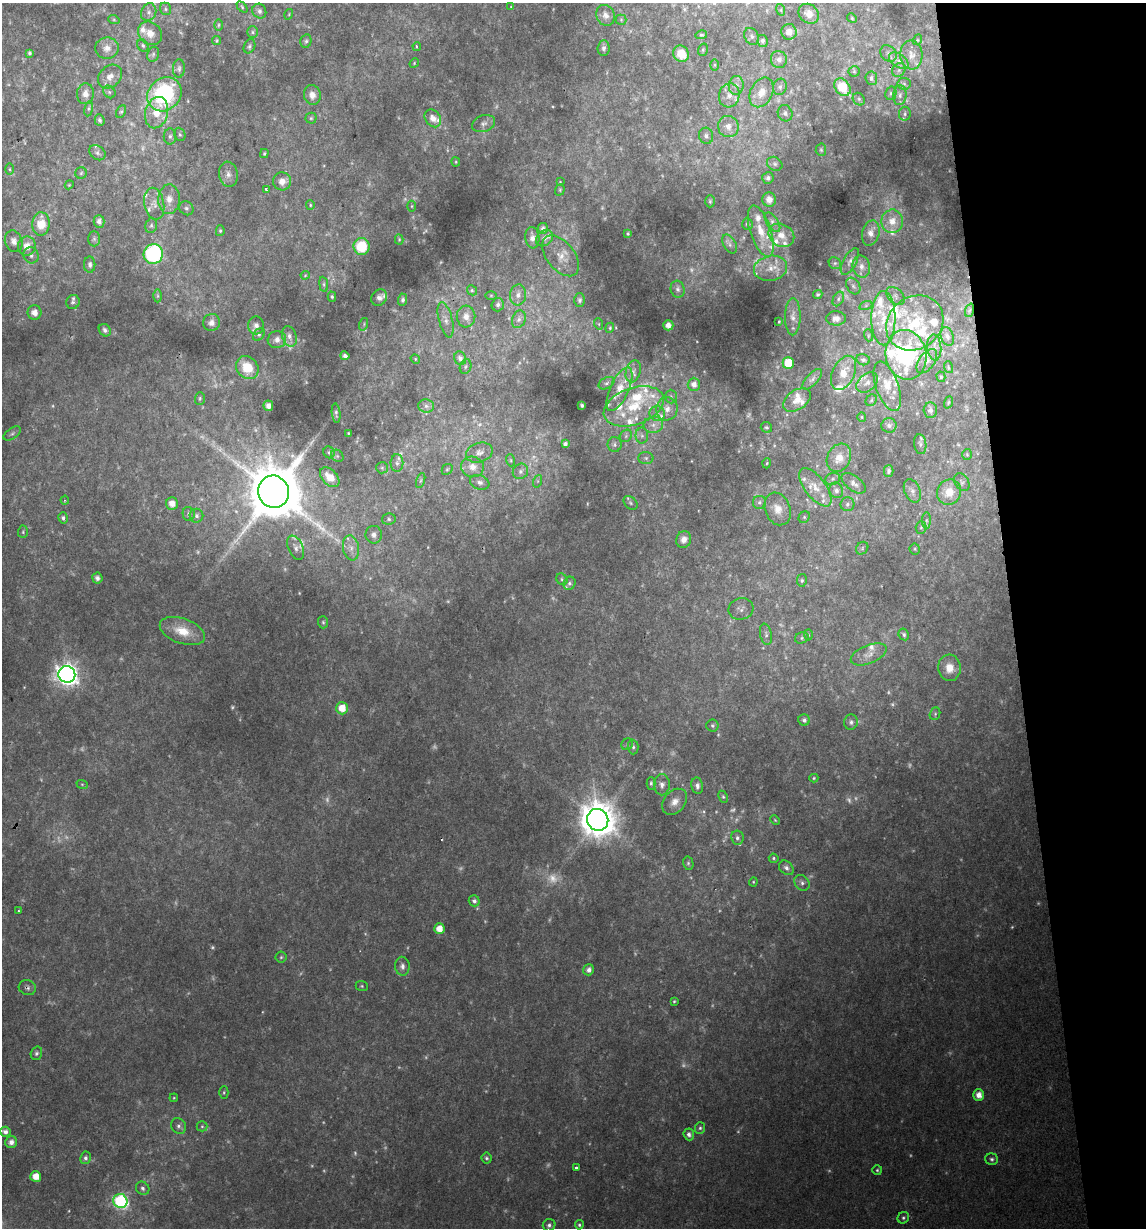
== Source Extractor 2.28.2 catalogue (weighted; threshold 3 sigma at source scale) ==
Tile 12 of 4 x 4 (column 4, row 3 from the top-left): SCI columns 3461-4604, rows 1227-2452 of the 4679 x 4903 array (HDU 1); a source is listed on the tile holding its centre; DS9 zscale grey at full resolution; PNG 1148 x 1230 px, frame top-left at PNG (2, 3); each listed source drawn as its Kron ellipse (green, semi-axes under 4 px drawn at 4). Shown black and unused: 12% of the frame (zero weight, under 2 of 3 exposures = <1% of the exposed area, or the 3 px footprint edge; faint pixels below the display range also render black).
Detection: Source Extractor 2.28.2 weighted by HDU 2 'WHT'; one run over the whole footprint, this tile lists its part. Background 0.0342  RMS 0.0064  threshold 0.0287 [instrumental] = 3 sigma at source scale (4.5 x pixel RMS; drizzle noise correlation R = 1.50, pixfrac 1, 0.0396/0.0396 arcsec/px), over >= 5 px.
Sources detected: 432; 68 too faint to see at this stretch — neither listed nor drawn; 51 inside a brighter listed object's ellipse — not listed separately; the other 313 listed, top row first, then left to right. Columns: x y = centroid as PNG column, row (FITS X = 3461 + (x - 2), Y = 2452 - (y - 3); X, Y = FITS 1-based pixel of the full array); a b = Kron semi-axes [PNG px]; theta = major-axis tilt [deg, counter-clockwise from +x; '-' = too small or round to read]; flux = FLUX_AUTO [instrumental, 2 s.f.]
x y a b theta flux
242 7 6 4 -47 1
511 7 4 4 - 0.58
165 9 6 5 - 1.2
781 10 6 4 -73 0.78
259 11 7 6 - 2.5
149 12 9 7 68 2.9
289 14 5 3 - 0.64
809 14 11 9 -41 6
605 15 11 9 -63 4.1
852 18 5 4 - 0.8
114 20 6 4 -19 0.86
621 20 5 5 - 0.89
218 25 6 4 89 1.1
253 32 6 5 - 1.3
789 32 8 7 - 5.5
150 33 13 10 -41 6.8
701 35 6 4 15 0.97
752 36 9 6 -58 2.2
917 40 5 3 - 0.58
217 41 4 4 - 0.87
306 41 7 5 76 1.4
763 41 6 5 - 2.1
143 46 6 5 - 1.4
249 46 7 5 65 1.4
417 46 4 3 - 1.2
107 48 12 10 6 5.9
604 48 8 6 84 2.1
703 50 6 4 71 0.97
29 53 4 3 - 1.3
888 53 9 7 -44 2.4
153 54 8 5 69 1.8
681 54 8 7 - 12
911 55 14 11 -85 6.4
779 59 8 8 - 3.3
899 61 11 6 -33 3.5
414 63 5 4 - 0.7
714 65 6 4 90 0.86
179 69 9 6 87 1.9
899 70 7 6 - 2.1
854 71 5 5 - 0.98
110 76 13 10 43 5.7
871 78 7 6 - 2.2
904 84 6 6 - 1.5
736 85 9 7 84 3.5
780 87 8 6 73 2
842 87 10 7 -52 22
109 92 7 5 -46 1.4
762 92 16 11 63 8.2
891 93 7 5 76 1.6
85 94 10 8 85 4.7
164 94 18 15 43 82
312 95 10 8 -78 5.2
729 95 12 10 75 5.4
900 95 10 6 84 2.6
859 99 7 5 -48 1.6
89 109 7 4 81 1.2
121 112 6 4 61 1.1
157 113 16 11 75 12
785 113 8 7 - 2.1
905 114 7 6 - 1.4
311 118 5 5 - 1
433 118 9 7 -54 5.8
100 120 6 5 - 1.5
484 124 12 8 17 3.3
728 126 11 10 - 5.7
180 134 7 5 -67 1.3
170 136 8 6 90 1.8
706 136 8 7 - 2.4
821 150 6 5 - 1.1
97 153 9 7 -36 2.3
264 154 4 3 - 0.78
456 162 4 4 - 0.68
775 164 8 6 -32 1.7
10 169 6 4 -89 0.85
81 173 6 5 - 1.2
228 174 12 9 -81 4.2
768 178 6 5 - 1.8
282 181 9 9 - 5
560 182 4 3 - 0.49
69 185 4 3 - 0.61
266 189 3 3 - 1.4
560 190 6 4 71 0.86
169 199 15 10 88 7.5
769 200 7 6 - 4.2
710 201 6 5 - 1
154 204 16 10 -79 6.2
310 205 5 4 - 0.83
412 206 5 3 - 0.72
186 208 7 6 - 1.6
99 221 6 5 - 2.6
892 221 12 11 - 9.8
772 222 11 5 -56 2.8
41 224 11 9 87 15
747 224 6 5 - 1.5
151 226 7 5 75 1.4
543 228 5 5 - 2.3
220 231 5 4 - 0.99
761 231 27 10 -72 14
871 233 13 8 74 6.1
628 234 3 2 - 0.73
781 235 13 11 -31 7.6
532 238 10 7 -85 3.3
544 238 9 7 40 3.3
94 239 7 6 - 1.4
399 239 5 4 - 0.76
14 241 11 8 -72 4.5
730 244 10 6 -61 2.3
27 246 9 9 - 7.5
362 247 8 8 - 26
153 254 10 9 - 75
31 255 8 7 - 2.4
561 256 24 14 -51 9.3
850 261 15 6 61 3.2
835 263 6 5 - 1.3
90 265 8 5 -89 2.2
861 266 11 8 -76 4.2
771 268 17 12 12 8.6
305 275 4 4 - 0.64
324 284 7 4 -82 1.2
853 286 9 6 -59 1.8
678 289 8 7 - 2.1
472 290 5 4 - 1.1
818 294 5 4 - 0.98
491 295 6 4 0 0.7
518 295 10 8 85 3.5
158 296 6 4 90 1.1
895 296 11 7 -44 3.2
332 297 5 4 - 0.99
379 298 9 7 52 2.8
838 299 8 5 63 1.8
403 300 6 4 88 1.9
580 300 7 5 90 1.6
73 302 7 6 - 2
498 305 6 6 - 2
866 305 6 4 19 1.3
970 310 7 4 70 1.1
34 313 7 7 - 5.2
466 316 11 9 -87 5.3
793 317 18 7 89 4.6
836 318 10 7 1 4
883 318 27 12 -90 17
519 319 9 6 69 2.6
446 320 18 7 -76 4.6
211 322 8 8 - 3.7
779 322 3 2 - 0.62
915 323 30 26 37 39
364 324 6 3 73 0.95
599 324 6 3 -71 0.73
256 325 9 8 - 3.5
668 325 5 5 - 3.2
610 328 5 4 - 0.87
105 330 7 5 -50 2
259 335 7 5 49 1.4
868 335 6 4 -73 0.9
289 336 10 7 -74 3.5
947 336 9 6 -71 2.6
277 340 9 8 - 3.8
934 347 13 7 -86 3.6
906 355 25 20 -79 80
345 356 4 4 - 1.8
460 358 7 6 - 3
415 359 5 4 - 0.73
863 360 7 5 -14 1.6
927 361 14 7 54 4.1
788 363 6 5 - 16
465 367 7 5 71 1.5
948 367 6 3 -71 0.75
247 368 12 10 -48 17
633 371 11 7 75 3.5
844 373 18 11 64 10
941 377 5 4 - 1
812 379 13 5 47 2.2
867 382 12 8 41 4.2
606 383 8 5 27 1.7
694 384 6 6 - 4.4
887 386 26 11 -70 12
619 389 24 9 66 13
671 396 7 6 - 1.6
200 398 6 5 - 1.1
797 400 15 9 35 6.9
871 400 6 5 - 1.1
948 402 6 4 71 0.82
582 405 3 3 - 0.97
268 406 5 4 - 2.9
426 406 8 6 -3 2.3
634 406 31 18 19 29
667 409 11 10 - 6.7
930 410 8 7 - 2.5
336 413 10 3 -84 1.4
657 414 7 7 - 2.8
862 417 5 4 - 0.78
653 425 10 8 7 4.2
889 425 7 7 - 2.6
766 427 6 5 - 1.2
12 433 10 5 34 1.7
348 433 4 2 - 0.49
626 436 7 5 48 1.5
642 436 8 6 -89 2.1
565 444 4 4 - 2.3
920 444 10 6 -82 2.1
615 445 7 7 - 1.8
329 452 6 5 - 1.3
479 453 14 9 17 4.6
967 454 5 5 - 0.82
337 456 7 5 -45 1.4
646 458 7 6 - 1.7
839 458 15 11 62 8.7
510 460 6 4 -71 1
397 463 9 6 -89 2.6
767 463 5 3 - 0.68
472 467 11 10 - 6.5
382 468 6 5 - 1.3
447 469 6 5 - 1.1
520 471 8 7 - 2.7
889 471 6 5 - 1.8
330 477 11 7 -45 11
833 479 8 6 21 1.9
421 480 8 3 71 1
538 481 6 4 71 1
480 482 10 7 -19 2.7
962 482 9 7 -59 1.9
854 483 14 7 -37 3.4
815 487 23 10 -53 10
836 490 8 6 -72 2.6
912 491 12 8 -67 3.2
274 492 16 15 - 5100
949 492 13 12 - 10
65 500 4 4 - 0.76
759 502 6 6 - 1.8
630 503 8 5 -42 1.3
172 504 6 6 - 7
847 504 7 7 - 1.9
778 509 17 12 -68 8.2
189 514 7 6 - 2.3
196 516 7 7 - 2.2
804 517 6 5 - 1.1
63 518 6 4 -75 1.7
389 519 7 5 11 1.4
926 520 8 4 89 1.4
921 527 6 5 - 1.2
23 532 6 5 - 1
374 535 9 8 - 3
684 539 8 7 - 4.2
296 548 13 7 -66 2.8
351 548 12 8 -79 4.3
862 548 7 5 49 1.2
915 549 5 5 - 1.1
97 578 5 5 - 2.8
562 579 6 5 - 1.3
802 580 6 5 - 1.3
570 583 7 5 63 1.7
741 609 12 10 15 3.5
323 622 6 5 - 1.1
182 631 24 12 -20 14
766 634 11 6 -78 2.3
904 634 6 5 - 1.5
808 635 5 3 - 0.64
802 638 7 5 24 1.4
869 654 19 9 22 5.5
949 668 13 11 -86 8.7
67 674 8 8 - 480
342 708 6 6 - 10
935 714 6 5 - 1.2
804 720 6 5 - 1.9
851 722 7 7 - 2
712 726 6 6 - 1.4
627 744 6 5 - 1.3
633 747 7 5 -89 1.7
814 778 4 4 - 0.83
651 783 6 4 90 1.2
82 784 6 3 -19 0.79
662 785 11 8 -90 3.7
697 786 8 6 -80 2.6
723 797 6 4 -63 1.1
675 802 14 10 49 6.2
598 820 11 10 - 1700
775 820 5 3 - 0.65
737 838 7 6 - 1.9
774 858 5 4 - 1
688 863 7 5 -77 1.2
786 868 8 6 -44 2.4
753 882 4 4 - 0.7
802 883 8 7 - 2.2
474 901 5 5 - 2.3
18 911 3 2 - 0.69
439 929 5 5 - 8
281 957 5 5 - 1.1
402 966 9 7 -85 3.1
589 970 6 5 - 3.1
362 986 6 5 - 0.9
27 988 9 7 -14 2.1
674 1001 4 3 - 0.79
36 1053 7 5 72 1.5
224 1092 6 4 89 0.97
979 1095 5 5 - 6.5
174 1098 4 3 - 0.66
179 1126 8 7 - 2.2
202 1126 5 5 - 1
700 1128 6 5 - 1.3
5 1132 5 5 - 3.3
689 1134 6 5 - 2.3
11 1142 6 6 - 4.1
85 1158 6 5 - 1.9
486 1158 5 5 - 1.3
992 1159 6 5 - 1.6
576 1168 3 3 - 2.4
877 1170 5 5 - 1.1
36 1176 5 5 - 8.4
143 1188 7 6 - 1.9
120 1201 7 7 - 120
903 1218 6 5 - 1.4
549 1225 6 6 - 2
579 1225 5 4 - 1.1
Overlapping masked pixels (flux is a lower limit): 2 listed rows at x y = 899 70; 27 988